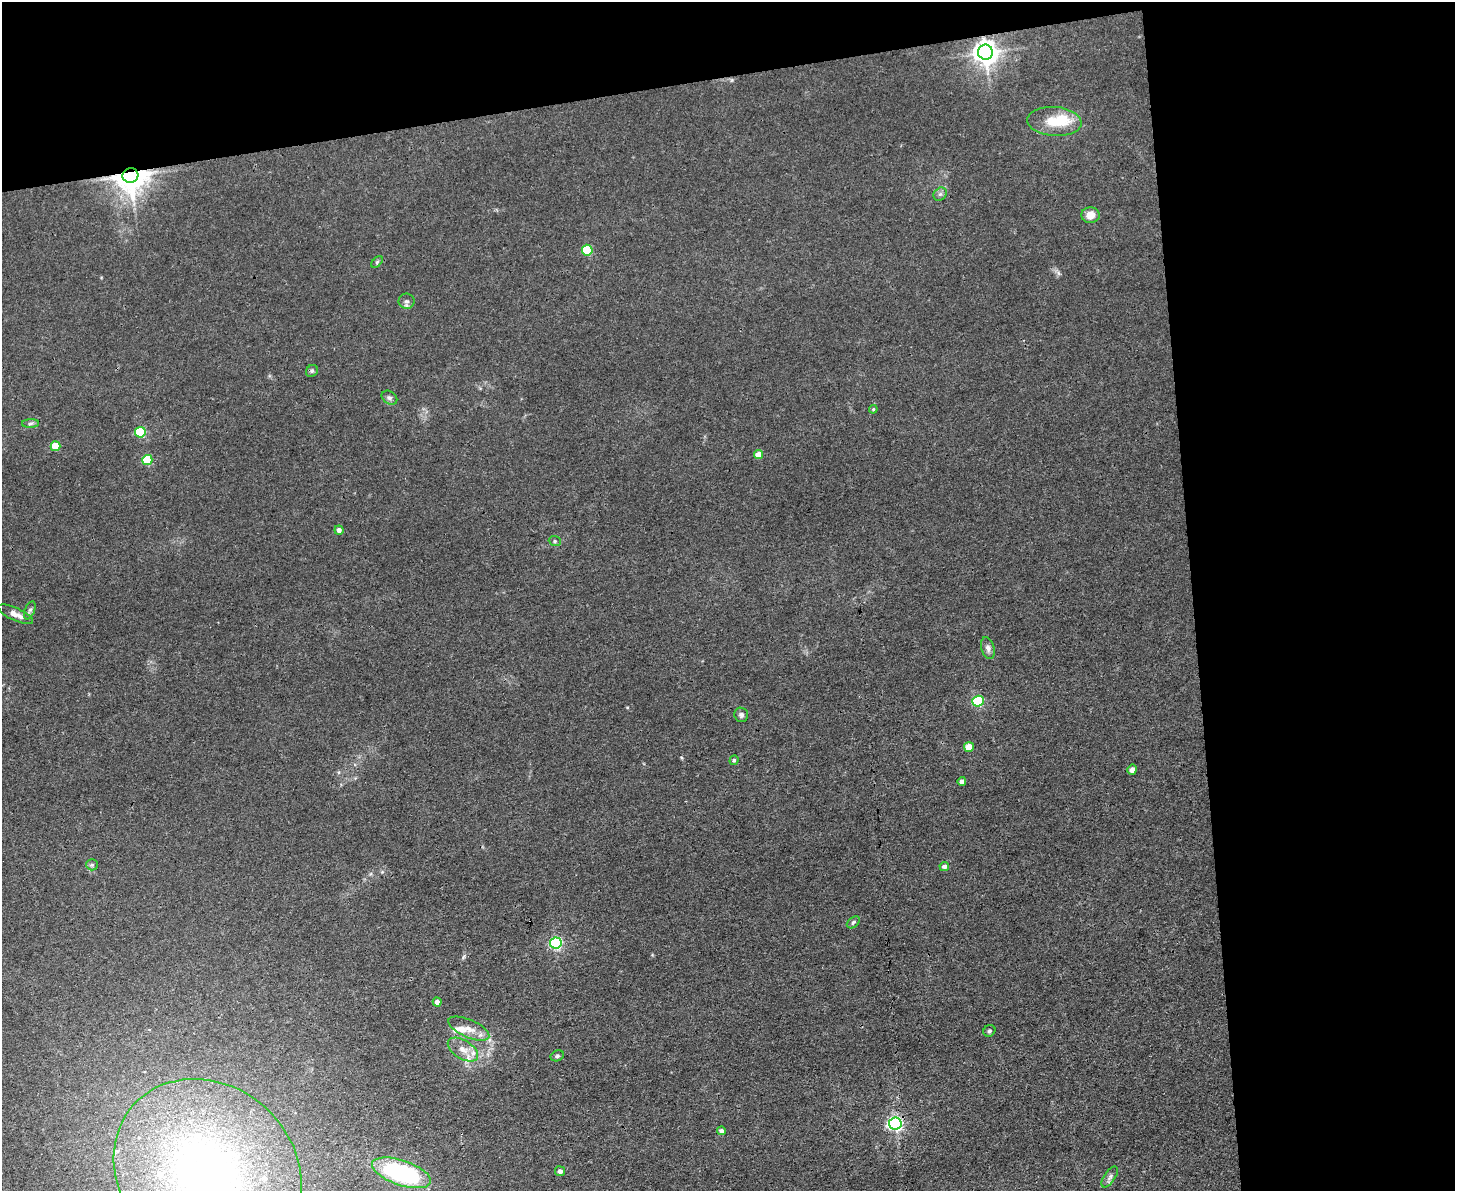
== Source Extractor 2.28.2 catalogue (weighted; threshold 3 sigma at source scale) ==
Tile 3 of 3 x 4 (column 3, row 1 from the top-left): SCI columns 3037-4489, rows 3569-4757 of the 4732 x 4757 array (HDU 1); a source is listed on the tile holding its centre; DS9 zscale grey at full resolution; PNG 1457 x 1193 px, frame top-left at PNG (2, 2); each listed source drawn as its Kron ellipse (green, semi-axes under 4 px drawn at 4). Shown black and unused: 25% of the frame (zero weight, under 3 of 4 exposures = <1% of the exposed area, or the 3 px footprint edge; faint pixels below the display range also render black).
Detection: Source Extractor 2.28.2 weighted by HDU 2 'WHT'; one run over the whole footprint, this tile lists its part. Background 0.0426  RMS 0.0052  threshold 0.0232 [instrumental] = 3 sigma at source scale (4.5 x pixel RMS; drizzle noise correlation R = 1.50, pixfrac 1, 0.05/0.05 arcsec/px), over >= 5 px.
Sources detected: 48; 1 inside a brighter object's white glare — neither listed nor drawn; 5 inside a brighter listed object's ellipse — not listed separately; the other 42 listed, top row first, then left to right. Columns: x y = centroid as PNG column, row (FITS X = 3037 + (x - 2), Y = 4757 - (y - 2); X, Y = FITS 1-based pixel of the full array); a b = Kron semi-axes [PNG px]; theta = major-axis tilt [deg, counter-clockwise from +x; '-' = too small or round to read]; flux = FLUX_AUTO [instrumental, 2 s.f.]
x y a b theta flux
985 52 7 7 - 500
1054 121 27 14 -4 14
130 175 8 7 - 900
940 194 7 6 - 1.3
1090 215 9 8 - 4.7
587 250 5 5 - 29
377 262 7 4 46 0.85
407 301 8 8 - 1.7
312 371 6 5 - 0.91
389 398 8 6 -36 1.4
873 409 4 3 - 0.5
30 423 8 4 2 1
140 432 5 5 - 34
55 446 5 5 - 16
758 455 5 4 - 6.6
147 460 5 5 - 27
339 530 4 4 - 2.4
555 541 6 5 - 0.88
30 610 9 5 67 1.2
16 614 19 6 -24 3.8
988 648 11 6 -75 2.1
978 701 5 5 - 48
741 715 7 7 - 1.6
969 747 5 5 - 8.4
734 760 5 4 - 0.87
1132 770 5 4 - 2.4
962 781 4 4 - 2.2
92 865 6 5 - 0.94
944 866 5 4 - 2
853 922 7 5 40 0.98
556 943 6 5 - 90
437 1002 4 4 - 2.6
469 1029 22 9 -23 5.4
989 1031 6 5 - 0.94
463 1049 17 9 -32 5.3
557 1056 7 5 27 1.1
895 1124 6 6 - 140
721 1131 4 4 - 1.9
560 1171 5 5 - 1.7
208 1172 100 86 -42 270
401 1173 31 12 -19 72
1110 1177 12 5 56 1.9
Overlapping masked pixels (flux is a lower limit): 3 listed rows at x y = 985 52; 130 175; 895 1124
Isophote crosses this tile's border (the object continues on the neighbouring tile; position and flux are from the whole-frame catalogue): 1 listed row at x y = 208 1172